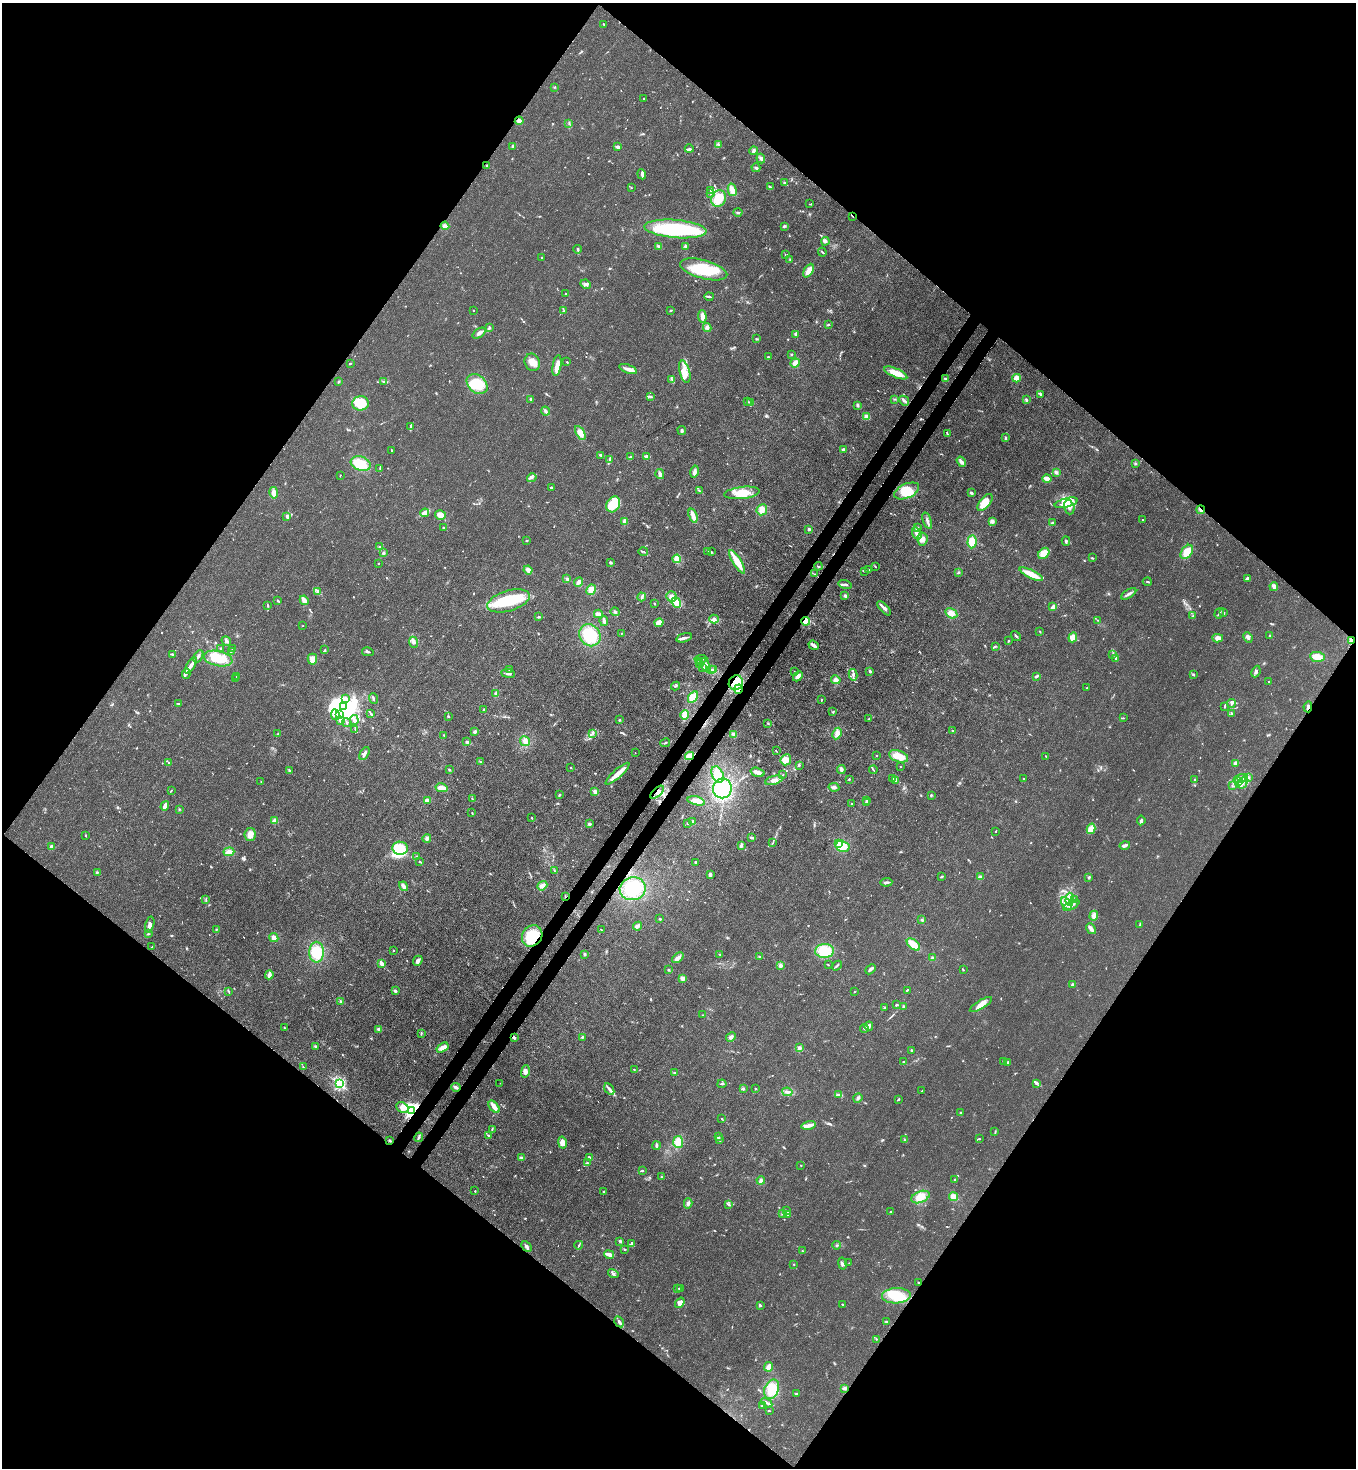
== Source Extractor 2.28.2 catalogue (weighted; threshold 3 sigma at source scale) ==
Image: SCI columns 225-5637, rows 62-5924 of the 6010 x 5988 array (HDU 1 of 3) = the unmasked area's bounding box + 8 px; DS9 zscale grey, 4 x 4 block average (1 PNG px = mean of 4 x 4 image px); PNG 1358 x 1470 px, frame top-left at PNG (2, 3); each listed source drawn as its Kron ellipse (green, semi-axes under 4 px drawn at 4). Shown black and unused: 51% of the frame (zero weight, under 3 of 4 exposures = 7% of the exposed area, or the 3 px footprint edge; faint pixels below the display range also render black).
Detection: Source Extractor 2.28.2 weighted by HDU 2 'WHT'. Background 0.0202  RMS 0.0027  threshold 0.0119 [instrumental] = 3 sigma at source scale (4.5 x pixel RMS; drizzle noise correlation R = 1.50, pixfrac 1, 0.05/0.05 arcsec/px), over >= 5 px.
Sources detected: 861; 1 too faint to see at this stretch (4 x 4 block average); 13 inside a brighter object's white glare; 5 cosmic-ray / hot-pixel residue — neither listed nor drawn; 26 coinciding with a brighter row at this scale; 59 inside a brighter listed object's ellipse — not listed separately; of the other 757, all 500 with FLUX_AUTO >= 0.854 (the completeness limit of this list) listed and drawn (257 fainter detections not listed), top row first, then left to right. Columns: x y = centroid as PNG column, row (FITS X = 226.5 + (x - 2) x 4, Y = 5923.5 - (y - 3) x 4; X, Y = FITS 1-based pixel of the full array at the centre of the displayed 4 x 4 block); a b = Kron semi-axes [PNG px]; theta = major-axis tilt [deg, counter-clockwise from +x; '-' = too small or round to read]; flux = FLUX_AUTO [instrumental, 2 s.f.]
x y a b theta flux
604 24 3 2 - 1.3
555 87 2 2 - 0.89
644 99 2 2 - 0.9
519 121 4 3 - 5.2
569 123 2 2 - 1.2
718 144 4 3 - 3.2
512 146 4 2 - 2.2
618 147 4 2 - 6.7
689 149 4 2 - 3.8
754 151 4 3 - 4.1
761 159 5 3 - 3.3
487 165 2 2 - 6.1
756 168 4 2 - 2.8
642 174 5 2 - 3.4
784 183 3 2 - 4.3
770 187 4 2 - 2.9
631 188 2 2 - 0.95
711 190 2 2 - 1.4
732 190 6 4 -76 14
711 193 2 2 - 0.91
719 198 8 7 - 34
810 204 3 2 - 1
738 213 4 2 - 2.6
852 216 3 2 - 1.4
445 226 4 4 - 4.7
784 226 3 3 - 2.1
675 229 31 9 -5 170
825 241 4 3 - 6.3
659 246 4 2 - 2.4
685 246 3 2 - 2.2
577 249 4 2 - 2.4
822 252 4 2 - 2.1
785 254 2 2 - 0.96
542 258 3 2 - 1.8
790 260 3 2 - 1.1
704 269 24 9 -15 78
809 271 7 4 62 12
586 284 5 3 - 4.4
565 293 2 2 - 0.95
709 297 4 2 - 2
473 310 2 2 - 3.7
671 310 2 2 - 1.1
564 311 2 2 - 1.3
702 317 6 3 -86 9
828 325 3 2 - 1.9
489 328 4 2 - 3.5
707 328 4 3 - 4
479 333 7 3 36 6.3
795 334 2 2 - 1.5
756 339 3 2 - 1.2
791 354 2 2 - 1.4
768 357 2 2 - 1.4
532 362 9 7 -68 14
567 362 2 2 - 1.3
350 363 3 2 - 1.4
795 363 5 4 - 9.1
557 366 10 3 81 20
628 369 9 3 -20 13
685 372 11 5 -75 15
896 373 12 4 -23 23
1017 378 4 4 - 9.5
672 379 4 2 - 1.8
945 379 4 2 - 1.9
339 381 2 2 - 1.3
383 381 3 2 - 1.6
477 384 11 8 -39 33
1040 394 3 3 - 2.2
650 397 3 3 - 2.3
531 399 2 2 - 2.1
895 399 2 2 - 1.1
1026 400 3 2 - 2.6
904 401 5 3 - 3.5
748 402 3 2 - 1.2
360 403 8 7 - 54
751 403 3 2 - 1.4
858 405 4 3 - 2.3
545 411 5 2 - 4
866 416 4 3 - 5.7
411 427 4 2 - 1.9
682 430 4 3 - 3.8
580 433 8 4 -60 12
947 434 2 2 - 2
1006 438 4 3 - 2.2
843 449 3 2 - 2.7
392 450 2 2 - 1.6
601 455 4 2 - 3.1
647 456 4 2 - 7.3
630 457 3 2 - 2
609 460 3 2 - 1.1
961 462 5 2 - 6.6
1135 463 3 3 - 2
361 464 10 7 -18 38
380 468 2 2 - 1.1
695 472 6 3 76 5.6
1056 472 4 3 - 3.2
660 474 5 3 - 5.9
340 475 2 2 - 1.2
532 478 5 2 - 3.3
1047 479 4 3 - 9.7
551 487 2 2 - 2.3
699 491 4 2 - 1.9
907 491 13 7 24 31
274 493 6 3 -80 9.3
742 493 18 6 6 29
972 493 3 2 - 2.9
985 502 10 5 50 33
1066 503 12 4 14 15
613 504 8 6 61 40
1069 507 7 5 -73 8.9
762 510 6 5 - 11
1201 510 4 2 - 3.6
425 513 5 3 - 12
440 515 5 4 - 11
287 516 2 2 - 9.4
693 516 7 3 -72 12
1143 520 2 2 - 1.3
625 521 4 3 - 7.7
927 521 8 3 -71 4.7
992 521 4 4 - 4.5
1053 523 3 2 - 2.9
443 528 2 2 - 6.6
917 528 3 3 - 2.2
809 529 2 2 - 16
917 533 7 3 -66 8.1
922 539 6 5 - 8.6
527 540 3 2 - 1.3
1066 541 4 2 - 2.4
972 542 6 4 85 18
379 547 3 2 - 1.5
643 551 5 2 - 1.9
708 551 3 2 - 1.5
711 552 3 2 - 1.5
1187 552 8 5 54 19
383 553 3 3 - 2.2
1044 553 6 5 - 17
1092 558 3 2 - 1.5
677 559 4 4 - 13
610 562 3 2 - 2.4
737 562 13 3 -58 33
378 564 2 2 - 3.3
818 566 4 2 - 1.6
875 566 3 2 - 1.2
528 570 4 3 - 8
869 570 3 2 - 2.2
864 571 2 2 - 0.97
958 572 2 2 - 0.96
814 574 3 2 - 0.99
1031 574 13 3 -26 27
1247 578 3 2 - 4.5
567 579 3 2 - 1.9
579 582 5 3 - 6.7
1147 582 4 2 - 2
845 584 6 2 -15 3.2
1274 586 4 3 - 5.6
591 590 5 4 - 8.9
318 591 2 2 - 1.1
1129 594 8 2 32 5.6
671 596 5 5 - 7.5
845 596 4 3 - 3.1
642 597 4 2 - 3
304 600 5 3 - 10
278 601 4 2 - 1.9
509 601 22 10 17 71
654 603 3 2 - 1.3
676 603 5 4 - 16
267 605 4 2 - 1.7
1053 607 3 2 - 13
884 608 9 2 -47 6.7
615 612 4 3 - 2.8
951 613 6 4 -31 12
1219 613 5 2 - 2.7
1224 613 2 2 - 1.8
598 614 4 3 - 6.7
1193 616 4 2 - 1.2
538 617 2 2 - 2.6
714 619 5 4 - 4.8
1097 620 2 2 - 0.9
604 621 5 3 - 3.6
806 621 4 3 - 37
659 622 5 3 - 12
303 626 2 2 - 0.86
1040 632 3 2 - 1
621 633 2 2 - 2.2
590 635 11 10 - 57
1270 635 2 2 - 1.2
1016 636 5 2 - 1.9
1073 637 5 4 - 14
1248 637 5 3 - 5.1
684 638 8 2 18 6.4
1218 638 5 4 - 7.2
1352 640 4 3 - 6
226 641 5 3 - 3.4
1008 641 3 2 - 1
413 642 5 4 - 7.1
814 645 5 2 - 7.5
995 646 3 2 - 1.3
221 648 3 2 - 1.3
232 649 3 2 - 1.2
325 650 2 2 - 1.7
231 651 2 2 - 1
368 652 6 2 -12 2.3
172 654 3 2 - 2.7
1113 654 2 2 - 1.8
198 656 7 3 58 4.1
1317 657 7 5 -7 13
1116 658 3 2 - 4
218 659 14 7 -12 57
312 659 5 5 - 10
701 659 6 2 7 3.3
700 662 3 2 - 1.7
699 664 3 2 - 1.6
191 665 9 4 59 9.2
705 665 7 3 -63 6.6
702 667 4 2 - 1.5
510 669 3 2 - 3
711 670 2 2 - 0.97
714 670 2 2 - 1.1
870 671 2 2 - 4.7
795 672 4 2 - 1.1
1256 672 6 3 66 3.4
508 673 7 2 -7 4.3
186 674 5 3 - 3.9
1194 674 3 2 - 1.8
853 675 6 2 -77 4.1
237 676 2 2 - 1.5
798 676 6 3 47 7.8
1037 676 4 2 - 3
236 679 3 2 - 0.95
836 680 5 4 - 7.1
1269 682 2 2 - 2.3
736 683 7 7 - 32
675 686 4 2 - 1.8
1086 688 2 2 - 1
738 689 5 3 - 13
496 694 4 3 - 4.1
693 697 6 4 57 18
346 698 3 2 - 1.8
373 698 5 2 - 2.5
821 700 2 2 - 1.2
178 703 4 2 - 1.2
1231 703 4 2 - 2.9
1224 706 2 2 - 2
343 707 3 2 - 150
1308 707 5 2 - 3.9
484 710 3 2 - 2.1
833 712 4 2 - 1.7
1231 713 4 2 - 1.8
371 714 3 2 - 2
335 715 5 3 - 7.8
340 715 4 2 - 3.2
685 715 4 3 - 19
449 716 3 2 - 1.3
1123 718 3 2 - 1.3
869 719 3 2 - 1.1
341 720 4 3 - 3.4
354 720 5 3 - 6.5
620 720 2 2 - 1.5
346 723 4 2 - 1.5
768 723 2 2 - 0.9
355 729 3 2 - 1.7
475 731 3 3 - 2.9
952 731 2 2 - 1.5
593 733 2 2 - 1.7
278 734 3 2 - 1.3
734 734 3 3 - 2.7
837 734 6 4 64 8.9
444 735 2 2 - 1
525 741 5 4 - 8
467 742 3 2 - 2.1
665 743 5 2 - 1.3
776 751 3 2 - 0.87
364 753 7 2 62 4.9
635 753 2 2 - 0.89
689 756 4 4 - 11
876 756 2 2 - 3.1
899 756 10 5 -20 21
1046 756 2 2 - 0.9
786 760 5 5 - 14
480 762 3 2 - 0.89
169 763 3 2 - 2.4
1235 763 2 2 - 7.3
799 765 3 2 - 1.6
900 767 2 2 - 0.89
570 768 2 2 - 1.3
449 770 3 2 - 1.4
841 770 4 4 - 4.5
873 770 4 2 - 1.7
289 771 3 2 - 1.9
758 772 7 3 -18 9.1
618 774 15 2 42 25
718 774 8 5 -68 20
783 775 2 2 - 1
893 778 3 2 - 1.3
1024 778 2 2 - 0.9
1241 778 7 2 17 3
1249 778 3 2 - 1.5
849 779 3 2 - 1
774 780 9 4 16 7
896 780 2 2 - 10
1194 780 2 2 - 1.5
261 782 2 2 - 0.91
1238 782 4 2 - 3.1
1243 782 6 4 55 9.4
1232 786 2 2 - 1.1
834 787 5 3 - 4
442 788 6 4 -13 12
722 788 10 9 - 51
171 791 3 2 - 1.1
595 792 4 2 - 6.6
657 792 8 4 44 8.9
559 795 2 2 - 1.5
931 795 2 2 - 1.9
472 799 3 2 - 1.2
427 800 3 2 - 8.2
866 800 3 2 - 2.6
696 801 9 4 -14 11
866 803 3 2 - 1.5
852 804 3 2 - 1.3
165 806 5 3 - 8.8
179 809 3 2 - 1.2
472 813 3 2 - 0.95
532 818 2 2 - 1.5
274 820 4 3 - 4.6
1141 820 5 3 - 4.1
693 821 3 2 - 2.6
687 823 2 2 - 1.5
589 824 4 3 - 2.3
1091 829 5 4 - 13
996 831 2 2 - 0.99
250 835 6 5 - 14
86 836 3 2 - 1.1
751 837 3 2 - 2.6
427 838 4 4 - 4.5
772 843 2 2 - 1
839 843 2 2 - 27
741 845 4 2 - 3.9
1125 845 5 2 - 5.2
51 846 2 2 - 12
842 846 7 5 -15 24
400 848 8 6 -9 40
229 852 5 4 - 9.6
417 857 3 2 - 2.2
419 861 3 2 - 1.3
696 862 3 2 - 2
555 871 3 2 - 1.2
97 872 3 2 - 1.4
710 875 3 2 - 5.7
942 876 3 2 - 2
980 877 2 2 - 30
1089 877 4 2 - 1.9
886 882 6 2 4 4.1
403 886 5 2 - 7.7
542 886 5 3 - 7.2
633 889 13 11 13 56
565 896 3 2 - 0.88
206 899 2 2 - 1.1
1070 899 6 4 89 7.3
1075 900 3 2 - 1.5
1066 904 7 3 -56 7
1071 905 9 2 27 6
1094 916 5 4 - 7.4
660 919 2 2 - 2
922 920 2 2 - 0.89
150 925 8 4 77 7.2
1140 925 3 2 - 1.4
637 926 4 2 - 7.4
1091 929 6 2 -53 9.1
216 930 2 2 - 1.1
601 930 2 2 - 1.6
148 934 3 2 - 1.5
532 936 11 9 52 82
274 938 5 3 - 5.9
913 944 8 4 -39 18
152 947 2 2 - 1.6
393 950 2 2 - 1.1
825 951 9 7 3 41
316 952 10 7 -89 40
585 954 2 2 - 2.9
720 954 2 2 - 2
760 957 3 2 - 1.9
678 958 6 3 40 8.8
933 958 2 2 - 23
418 961 5 3 - 5.9
381 963 2 2 - 16
780 965 3 3 - 4.8
828 965 2 2 - 0.93
837 966 6 2 37 2.9
870 969 6 2 44 5.1
668 970 3 2 - 1.6
963 970 3 2 - 1.2
269 975 4 2 - 9.7
683 979 4 4 - 5.7
1073 985 3 3 - 3.2
907 990 3 2 - 2.6
229 991 3 2 - 1.3
395 991 3 2 - 3.5
854 992 2 2 - 0.86
341 1002 3 3 - 3
981 1004 13 4 31 13
897 1005 4 2 - 1.8
904 1007 3 2 - 2.4
884 1008 3 2 - 1.1
703 1015 2 2 - 0.96
869 1026 4 3 - 3.7
284 1028 2 2 - 1.2
864 1028 4 2 - 2.4
379 1029 4 3 - 3.7
421 1033 4 2 - 1.5
583 1037 4 2 - 2.5
731 1037 5 3 - 4.7
514 1038 3 2 - 4.1
315 1046 3 2 - 1.5
442 1048 6 3 34 12
799 1048 2 2 - 26
911 1050 2 2 - 2.8
1003 1061 3 2 - 1.2
903 1062 2 2 - 4.1
1008 1062 2 2 - 1.2
303 1067 2 2 - 0.85
634 1069 2 2 - 0.95
525 1071 6 4 77 5.9
675 1072 3 2 - 1.1
500 1083 2 2 - 1.8
339 1084 2 2 - 280
722 1084 4 2 - 2.4
1037 1084 2 2 - 1
456 1087 4 3 - 3.9
609 1089 6 2 -59 4
743 1089 3 2 - 1.6
755 1089 2 2 - 1.1
922 1091 2 2 - 1.1
787 1092 5 3 - 6.1
838 1094 3 2 - 1.8
858 1098 5 3 - 3.6
898 1099 3 2 - 1.3
402 1107 6 5 - 9.6
494 1107 7 3 -52 10
411 1111 3 2 - 430
961 1113 3 2 - 1.6
722 1118 2 2 - 1.1
808 1125 7 2 13 15
492 1129 4 2 - 1.6
995 1131 2 2 - 0.91
488 1136 4 2 - 1.9
419 1137 5 2 - 2.5
718 1137 3 2 - 2.8
979 1139 3 2 - 0.96
390 1140 2 2 - 5.2
719 1140 3 2 - 1.6
905 1140 3 2 - 1.7
562 1142 6 4 -78 11
678 1142 6 5 - 17
657 1146 4 2 - 4.5
589 1157 3 2 - 2.9
522 1158 4 3 - 3.2
587 1163 4 3 - 2.3
801 1165 2 2 - 1.1
642 1171 3 2 - 1.9
661 1177 2 2 - 0.87
954 1179 2 2 - 1.1
761 1180 4 4 - 3.8
475 1191 2 2 - 1.2
604 1192 3 2 - 1.6
920 1197 9 5 22 19
953 1197 4 3 - 13
688 1203 5 3 - 3.9
728 1204 3 2 - 2
786 1210 3 2 - 2.4
891 1212 2 2 - 1.1
783 1213 4 2 - 2.6
788 1215 3 2 - 2.8
620 1241 3 3 - 3.6
632 1244 4 2 - 2.5
579 1245 4 2 - 1.7
837 1245 4 2 - 2
527 1246 6 3 -45 4
624 1249 2 2 - 1.7
802 1251 2 2 - 0.97
609 1254 5 2 - 10
849 1263 2 2 - 0.89
794 1264 2 2 - 0.91
842 1264 6 3 -77 3.5
613 1274 5 3 - 3.7
918 1282 2 2 - 1.8
677 1288 2 2 - 1
680 1289 3 2 - 0.98
896 1296 14 7 2 43
680 1303 6 4 53 9.4
842 1304 2 2 - 1.3
760 1305 2 2 - 1.4
619 1322 6 2 -59 5.4
886 1322 3 2 - 1.3
876 1339 2 2 - 1.3
768 1367 5 3 - 9.3
845 1388 4 3 - 3.4
772 1389 10 7 66 35
797 1393 4 2 - 1.3
767 1403 6 2 -31 3.6
762 1406 2 2 - 1.1
769 1411 2 2 - 1.8
Overlapping masked pixels (flux is a lower limit): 12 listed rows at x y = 852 216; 1201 510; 806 621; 1352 640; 736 683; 738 689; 1308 707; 657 792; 565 896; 532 936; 514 1038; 411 1111
Diffuse or blended objects may show on this block-average render without a row.